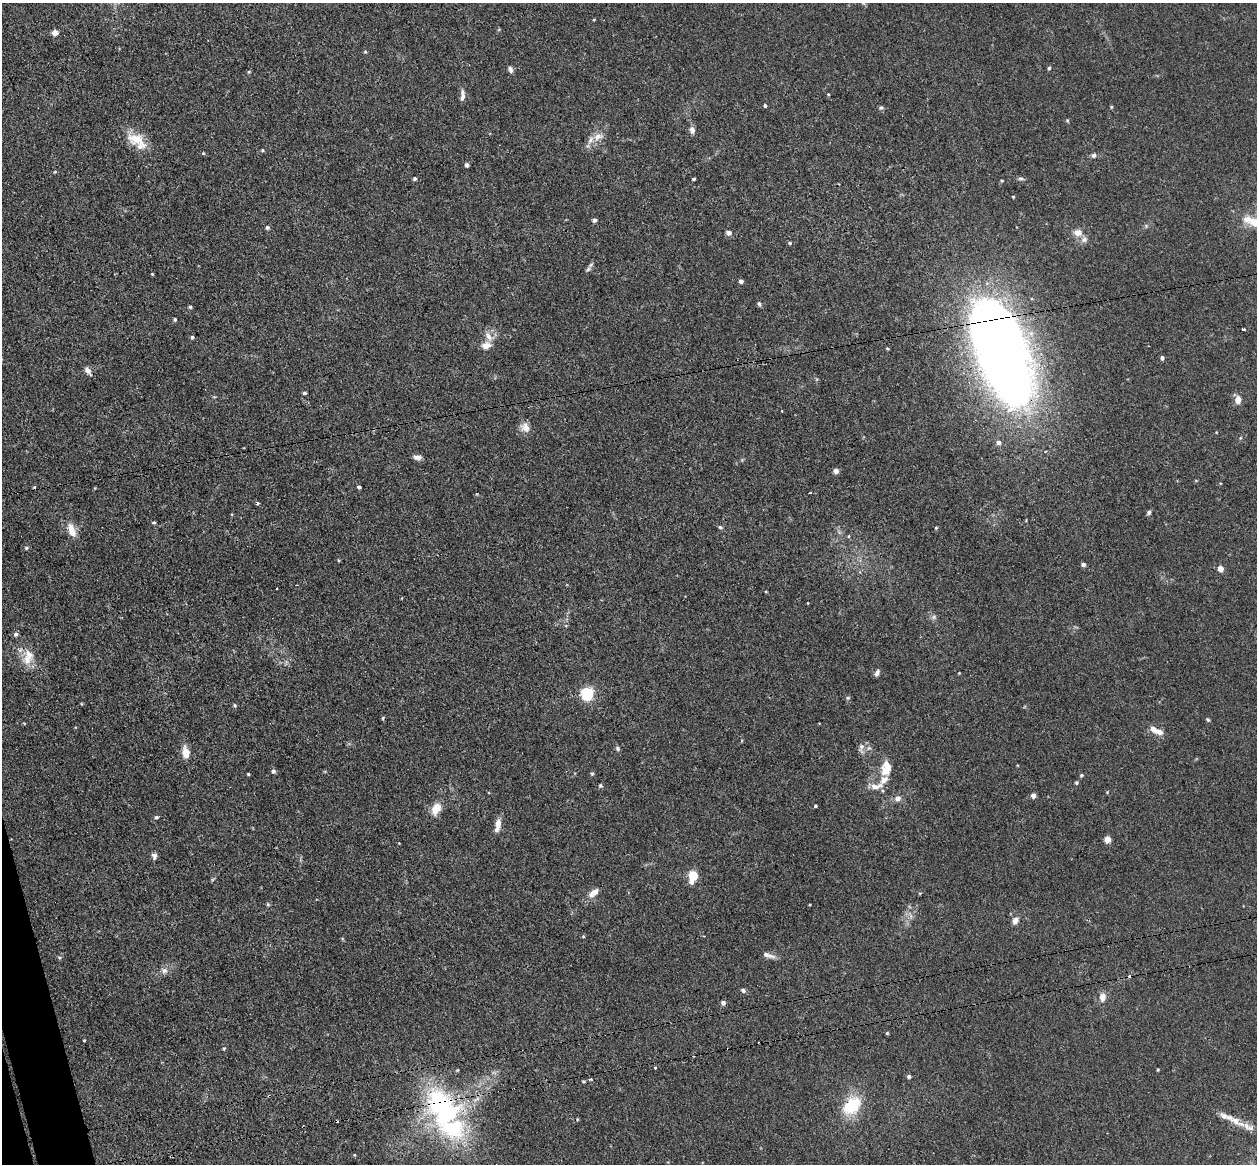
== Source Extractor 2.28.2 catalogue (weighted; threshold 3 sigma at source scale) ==
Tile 7 of 4 x 4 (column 3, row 2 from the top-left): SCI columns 2569-3823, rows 2481-3642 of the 5135 x 5078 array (HDU 1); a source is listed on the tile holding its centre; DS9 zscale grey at full resolution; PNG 1259 x 1166 px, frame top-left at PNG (2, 3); no overlay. Shown black and unused: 1% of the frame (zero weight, under 3 of 4 exposures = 6% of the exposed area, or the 3 px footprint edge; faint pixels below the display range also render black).
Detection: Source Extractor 2.28.2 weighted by HDU 2 'WHT'; one run over the whole footprint, this tile lists its part. Background 0.0396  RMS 0.0045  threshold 0.0201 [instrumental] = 3 sigma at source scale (4.5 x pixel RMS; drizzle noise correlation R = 1.50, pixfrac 1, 0.05/0.05 arcsec/px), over >= 5 px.
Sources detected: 123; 1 inside a brighter object's white glare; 3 cosmic-ray / hot-pixel residue — not listed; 8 inside a brighter listed object's ellipse — not listed separately; the other 111 listed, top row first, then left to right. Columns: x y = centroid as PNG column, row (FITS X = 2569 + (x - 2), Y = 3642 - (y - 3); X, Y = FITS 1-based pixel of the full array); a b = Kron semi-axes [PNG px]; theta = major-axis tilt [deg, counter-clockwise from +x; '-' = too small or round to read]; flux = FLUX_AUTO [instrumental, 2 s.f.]
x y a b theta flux
863 3 6 4 -34 0.59
55 33 5 5 - 3.7
365 52 5 4 - 0.49
1049 68 4 4 - 0.62
510 69 8 6 -68 1.3
828 94 4 3 - 0.37
462 96 14 5 86 2
765 105 4 3 - 0.74
881 107 5 5 - 0.75
1111 107 5 4 - 0.48
692 130 8 6 -75 1.9
597 137 12 10 32 4
137 141 30 15 -37 10
263 150 4 3 - 0.51
203 153 5 4 - 0.42
1094 155 7 6 - 1.1
467 165 4 4 - 1.4
415 179 4 4 - 0.82
694 179 3 3 - 0.66
1021 179 10 4 -5 0.89
1002 181 4 3 - 0.4
1013 197 4 3 - 0.41
1247 219 13 8 18 3.4
595 220 4 4 - 1.3
267 227 5 5 - 0.9
728 233 6 5 - 1.7
1078 233 11 8 -8 3.5
790 243 5 4 - 0.64
588 269 7 5 45 1
152 274 4 3 - 0.39
741 281 4 4 - 1.4
759 304 7 4 -78 0.77
190 307 4 4 - 0.62
175 319 4 4 - 0.64
1244 329 4 3 - 1.4
192 337 5 4 - 0.65
486 345 14 9 11 3.4
1002 354 89 39 -70 550
1162 358 4 4 - 1.1
88 371 11 6 -55 2.1
304 393 4 3 - 0.71
1238 400 10 7 84 3.1
782 411 3 2 - 0.29
525 427 14 11 -59 3.6
998 442 6 5 - 1.6
417 457 10 6 -5 1.9
836 471 5 5 - 2.5
359 487 4 3 - 0.87
810 493 3 2 - 0.95
477 494 4 3 - 0.3
257 504 3 3 - 1
1149 512 6 5 - 0.96
154 522 3 3 - 1.3
720 527 6 4 -16 0.68
936 528 4 4 - 0.42
72 530 17 8 -70 5.3
26 548 5 4 - 0.67
1083 564 5 4 - 1.2
1221 569 5 5 - 3.5
934 617 6 6 - 1
16 634 6 6 - 1.2
27 660 15 14 - 6
877 673 8 5 63 1.4
959 673 3 3 - 0.29
587 693 6 6 - 75
848 698 6 4 21 0.7
235 705 5 4 - 0.68
383 718 5 4 - 0.47
1208 720 6 4 -61 0.6
1159 732 9 7 -18 2.7
618 748 6 5 - 0.79
861 748 16 5 87 1.7
186 752 11 7 -79 6
886 768 17 12 80 7.4
273 771 5 5 - 1.2
248 774 3 3 - 0.46
592 774 5 4 - 0.58
1081 775 5 4 - 0.67
1076 783 5 4 - 0.6
600 786 6 4 -6 0.6
876 786 20 8 7 4.2
1033 796 5 4 - 2.2
898 798 7 7 - 2.4
815 806 4 3 - 0.58
436 809 17 11 61 5.2
156 817 5 4 - 0.67
498 825 17 6 78 3.6
1107 839 5 4 - 7.9
154 856 7 6 - 1.5
693 875 5 5 - 22
691 882 6 5 - 1.9
594 893 14 7 38 3.8
268 904 6 4 73 0.56
1015 920 9 7 59 2.3
704 936 3 3 - 0.36
768 955 18 5 -16 2.4
59 957 5 3 - 0.56
164 970 9 8 - 1.9
743 990 6 5 - 1.2
1102 997 12 9 86 2.9
723 1003 5 5 - 1.4
887 1033 4 4 - 0.52
84 1040 3 2 - 0.43
224 1048 4 3 - 0.42
655 1067 3 3 - 1.2
1158 1070 4 3 - 0.42
909 1077 5 5 - 0.84
591 1079 3 2 - 3.2
442 1106 59 34 -61 71
852 1106 25 17 46 17
1235 1120 27 9 -28 5.8
Overlapping masked pixels (flux is a lower limit): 2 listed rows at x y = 1002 354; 442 1106
Isophote crosses this tile's border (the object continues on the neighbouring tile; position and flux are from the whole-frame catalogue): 1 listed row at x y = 863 3